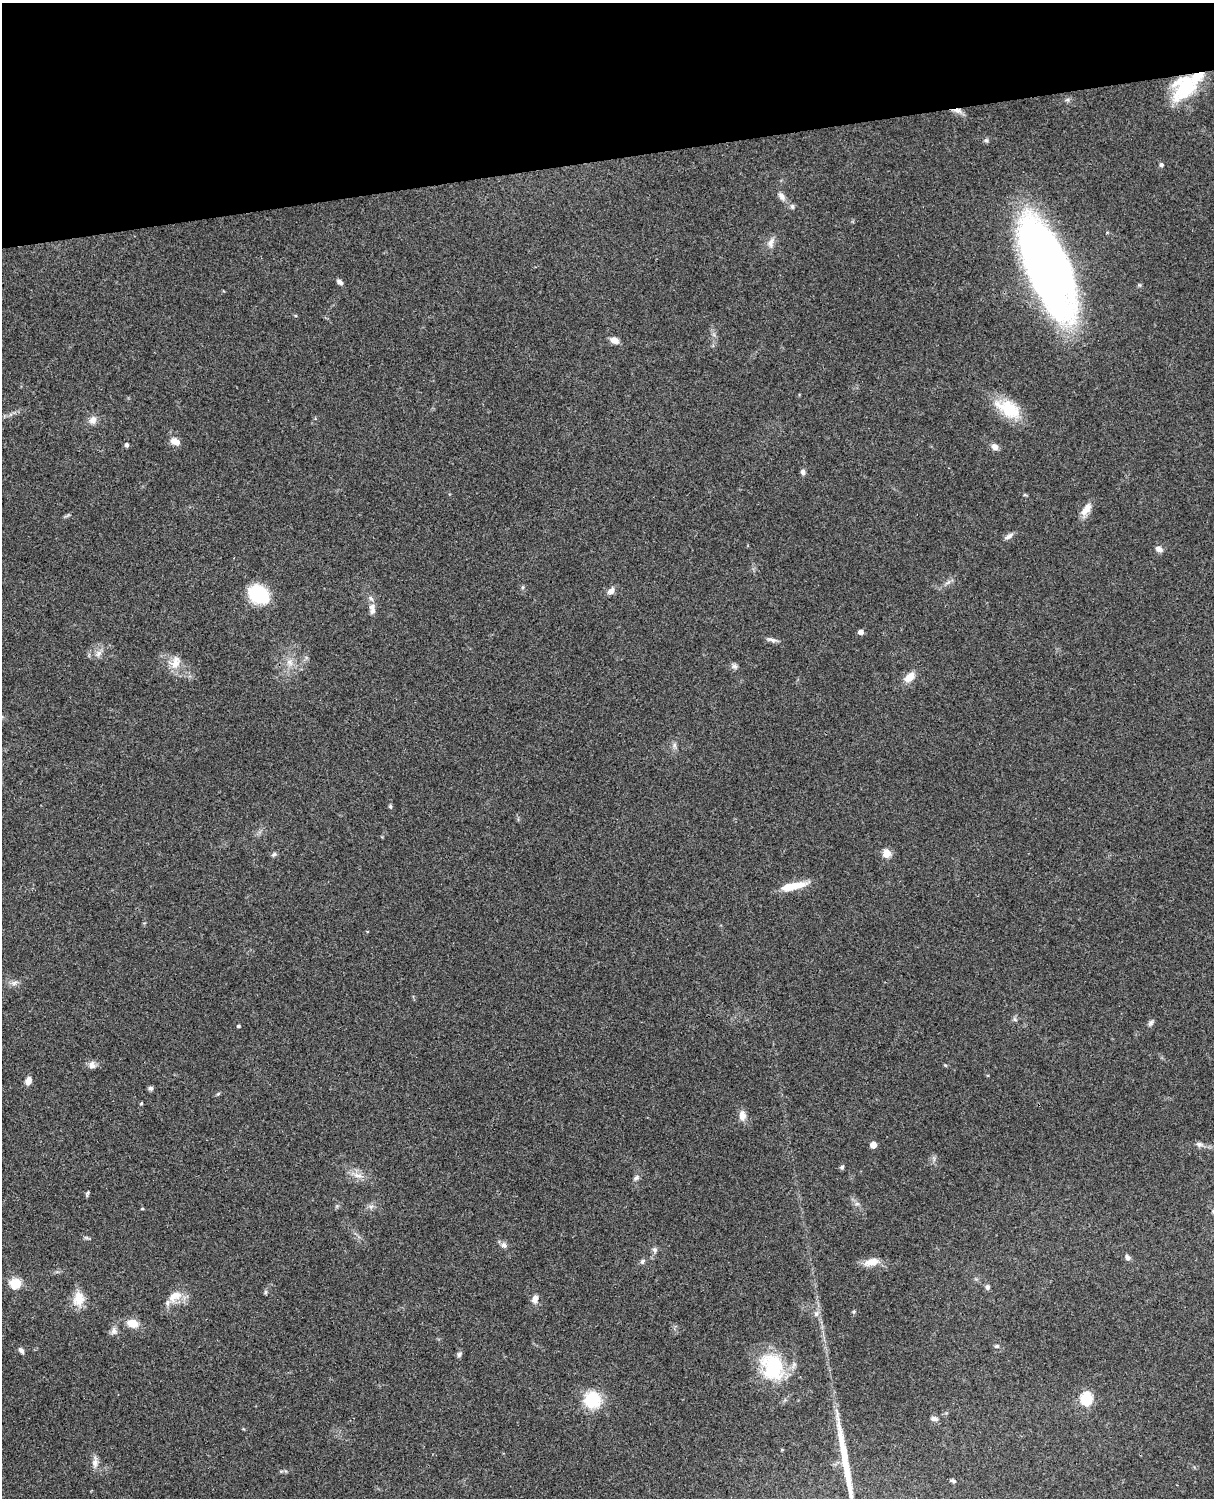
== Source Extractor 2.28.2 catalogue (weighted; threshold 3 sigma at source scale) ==
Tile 3 of 4 x 3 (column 3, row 1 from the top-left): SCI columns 2546-3757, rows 3267-4762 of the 5088 x 4924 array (HDU 1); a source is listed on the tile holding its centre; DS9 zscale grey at full resolution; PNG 1216 x 1500 px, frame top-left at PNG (2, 3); no overlay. Shown black and unused: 10% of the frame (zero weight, under 3 of 4 exposures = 6% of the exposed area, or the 3 px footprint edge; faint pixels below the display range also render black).
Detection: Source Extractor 2.28.2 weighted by HDU 2 'WHT'; one run over the whole footprint, this tile lists its part. Background 0.0847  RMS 0.006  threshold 0.027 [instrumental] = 3 sigma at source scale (4.5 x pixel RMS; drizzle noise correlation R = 1.50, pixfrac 1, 0.05/0.05 arcsec/px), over >= 5 px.
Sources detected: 82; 1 long thin detection or spike segment (spike, bleed or trail) — not listed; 1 inside a brighter listed object's ellipse — not listed separately; the other 80 listed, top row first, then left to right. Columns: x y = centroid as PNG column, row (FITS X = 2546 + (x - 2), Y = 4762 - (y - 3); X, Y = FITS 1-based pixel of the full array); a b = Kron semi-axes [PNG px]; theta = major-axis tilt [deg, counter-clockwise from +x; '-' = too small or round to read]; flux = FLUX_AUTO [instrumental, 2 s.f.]
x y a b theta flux
1184 87 33 24 49 36
957 110 14 6 -7 3.3
1161 165 5 5 - 1.4
782 196 11 7 -63 2.8
792 206 8 5 -75 1.3
771 243 16 8 68 3.7
1048 268 66 27 -69 580
340 282 8 5 -36 1.9
614 340 10 7 -25 3.7
1008 409 34 17 -30 22
93 420 10 8 67 4
175 441 10 7 -22 5
127 445 4 4 - 1.6
995 447 8 7 - 3.4
803 472 6 5 - 1.9
1025 495 6 3 -18 0.67
1086 509 17 9 55 5.7
1009 536 13 5 35 2.3
1159 549 9 7 -19 2.7
523 587 6 4 71 0.78
611 591 9 7 44 3.1
259 594 20 14 -29 34
372 608 16 8 -88 4.2
861 632 5 4 - 3.3
772 640 14 5 -10 2.2
99 653 11 6 46 2.8
175 662 19 13 67 7.6
290 662 12 6 -49 3.4
735 666 8 7 - 1.7
909 677 13 9 41 6.6
674 745 7 4 89 1.4
390 806 5 4 - 0.92
886 853 10 10 - 4.5
274 854 7 5 24 1.2
793 886 31 7 12 12
367 931 4 2 - 0.41
14 983 9 7 28 2.1
1015 1019 7 4 -45 1
1151 1023 9 5 59 1.5
238 1026 4 3 - 0.83
92 1065 9 9 - 3
945 1065 6 3 -18 0.62
28 1081 8 6 72 3.8
150 1088 6 5 - 1.5
218 1094 6 3 20 0.78
141 1104 5 3 - 0.53
742 1115 12 8 -89 4.3
1199 1144 9 6 -12 2
873 1145 5 5 - 6.9
842 1167 6 5 - 1.1
357 1175 14 6 -13 4
636 1178 9 6 40 1.7
88 1193 8 4 68 0.95
857 1204 7 4 -18 1.2
371 1206 7 4 19 1.4
142 1209 5 3 - 0.5
86 1237 7 4 -19 0.94
504 1245 8 7 - 2.3
654 1249 7 6 - 1.6
1127 1257 7 6 - 1.9
642 1261 8 6 51 1.3
871 1262 18 9 15 6.8
15 1284 11 11 - 9.9
987 1287 7 5 -77 1.6
265 1292 6 4 88 0.84
175 1296 20 13 35 9.1
79 1299 20 14 83 8.6
535 1299 11 8 72 3.3
816 1314 8 6 74 2.1
133 1323 10 8 -14 9.1
114 1331 11 9 -83 2.6
997 1346 6 4 0 1.1
21 1350 8 5 -53 1.7
459 1354 7 6 - 1.5
773 1367 36 27 -65 39
1086 1398 6 6 - 61
592 1400 22 21 - 19
934 1419 10 6 -11 2.1
95 1463 13 7 88 3.3
953 1481 7 4 -22 1
Overlapping masked pixels (flux is a lower limit): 3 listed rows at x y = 1184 87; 957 110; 1048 268